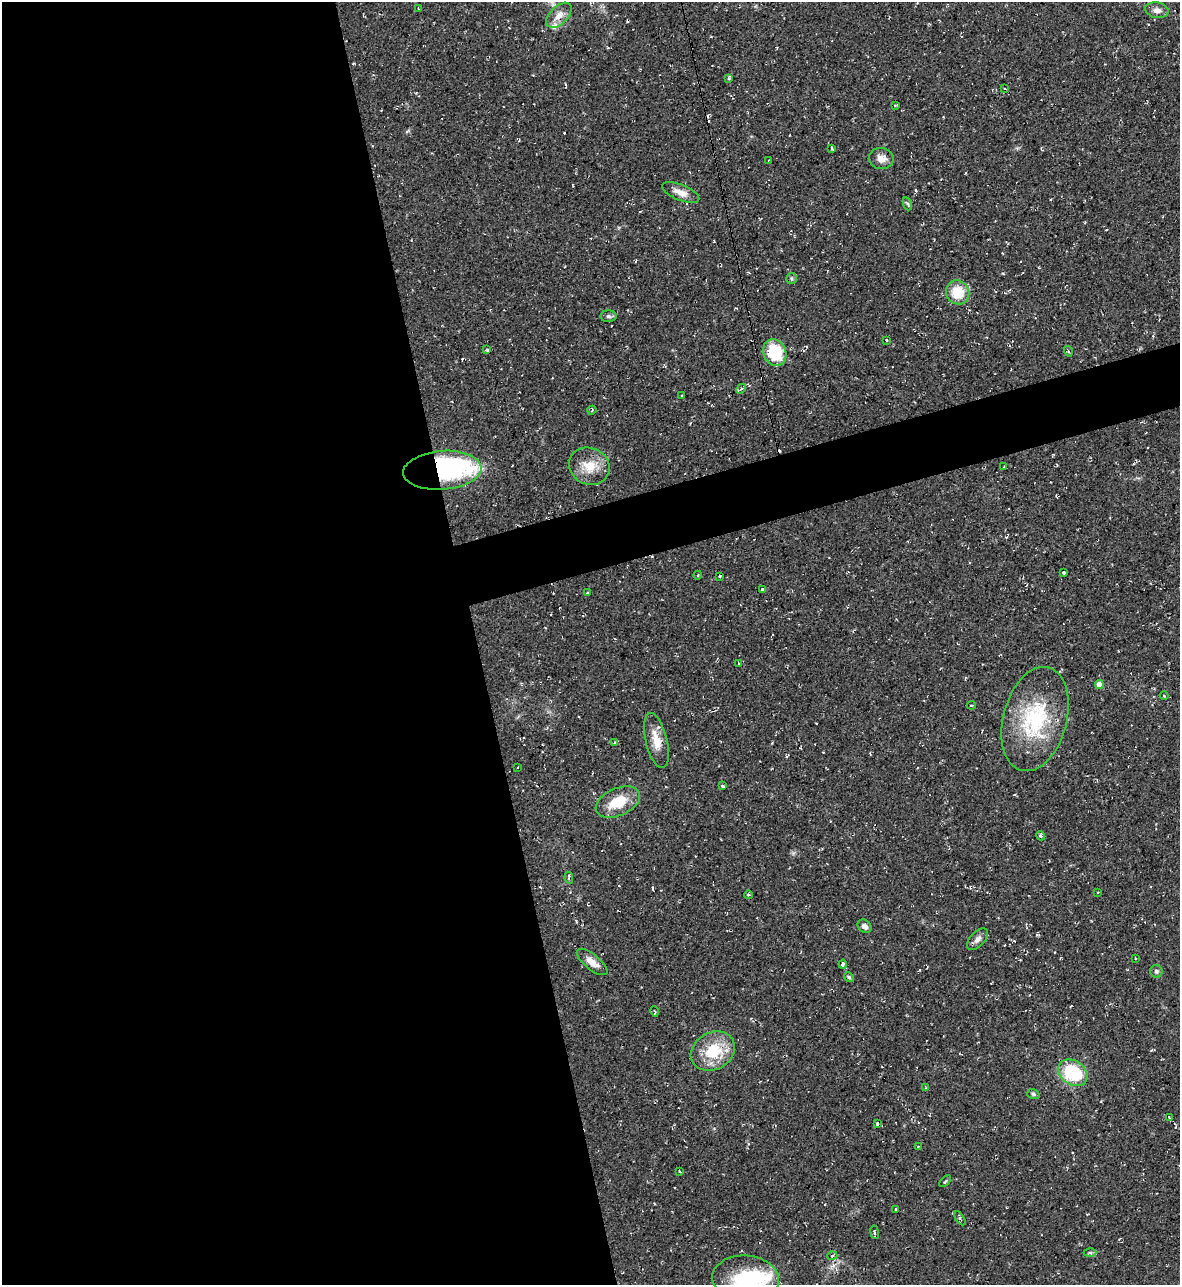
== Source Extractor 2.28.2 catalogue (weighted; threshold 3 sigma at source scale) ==
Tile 9 of 4 x 4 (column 1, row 3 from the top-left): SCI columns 141-1318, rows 1285-2567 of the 5116 x 5134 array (HDU 1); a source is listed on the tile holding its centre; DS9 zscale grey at full resolution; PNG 1182 x 1287 px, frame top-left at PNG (2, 2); each listed source drawn as its Kron ellipse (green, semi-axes under 4 px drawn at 4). Shown black and unused: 43% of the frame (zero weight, under 2 of 3 exposures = <1% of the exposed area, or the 3 px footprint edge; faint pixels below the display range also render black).
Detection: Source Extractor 2.28.2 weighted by HDU 2 'WHT'; one run over the whole footprint, this tile lists its part. Background 0.0389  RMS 0.0094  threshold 0.0424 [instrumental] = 3 sigma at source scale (4.5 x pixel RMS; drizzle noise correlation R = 1.50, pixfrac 1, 0.05/0.05 arcsec/px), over >= 5 px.
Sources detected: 78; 3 inside a brighter object's white glare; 7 cosmic-ray / hot-pixel residue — neither listed nor drawn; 2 inside a brighter listed object's ellipse — not listed separately; the other 66 listed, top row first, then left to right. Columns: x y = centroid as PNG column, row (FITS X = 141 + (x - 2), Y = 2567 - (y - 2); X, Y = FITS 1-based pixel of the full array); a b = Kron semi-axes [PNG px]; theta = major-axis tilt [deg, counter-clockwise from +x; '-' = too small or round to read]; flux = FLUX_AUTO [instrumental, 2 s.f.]
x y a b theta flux
418 8 4 2 - 0.84
1157 10 12 7 -11 4.8
559 15 15 8 45 8.4
729 78 4 4 - 1.1
1005 89 3 2 - 0.69
895 105 4 3 - 0.94
832 149 3 3 - 1.5
881 158 12 10 -9 7.1
769 160 2 2 - 0.7
681 193 20 7 -22 9.1
908 204 7 4 -71 1.3
791 278 5 5 - 1.5
958 292 12 11 - 23
608 316 8 6 -1 2.1
886 340 3 2 - 1.2
487 350 4 3 - 3.5
1068 351 5 3 - 0.98
775 353 14 11 -65 40
741 389 5 4 - 1.3
682 396 3 2 - 0.99
592 410 5 3 - 1
589 466 21 18 -25 19
1004 467 2 2 - 0.74
442 470 39 19 4 100
1064 572 3 3 - 8.9
698 575 4 3 - 0.72
719 576 3 3 - 2.1
762 589 3 3 - 1.9
587 593 3 2 - 0.66
739 664 4 3 - 12
1099 684 4 4 - 6.7
1164 696 4 3 - 0.7
971 705 4 2 - 0.93
1035 719 53 32 75 77
656 741 28 10 -77 14
614 743 4 4 - 1.4
518 767 2 2 - 0.7
723 786 3 2 - 1.3
618 802 23 13 24 26
1040 836 5 4 - 1.6
569 878 6 3 -82 1.8
1097 892 3 2 - 0.87
748 895 4 3 - 1.3
865 926 7 6 - 3.5
978 939 13 7 46 4.6
1135 959 3 2 - 1.5
592 962 19 7 -39 8.1
843 964 4 3 - 4.9
1156 971 6 6 - 2.1
849 977 5 4 - 1.4
655 1011 5 2 - 0.82
713 1051 23 18 28 36
1073 1073 16 12 -37 54
926 1088 4 3 - 0.81
1033 1094 6 5 - 1.8
1169 1118 4 2 - 4.8
877 1124 3 3 - 4.2
918 1146 3 2 - 0.62
679 1171 3 3 - 1.2
945 1181 7 2 45 1.2
896 1209 3 3 - 5.2
960 1218 8 3 -57 1.4
875 1232 7 3 -81 1.2
1090 1252 6 4 0 1.3
832 1256 5 3 - 1
746 1279 33 23 -5 66
Overlapping masked pixels (flux is a lower limit): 1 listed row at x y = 442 470
Isophote crosses this tile's border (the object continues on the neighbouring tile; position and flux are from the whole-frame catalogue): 1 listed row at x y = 746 1279